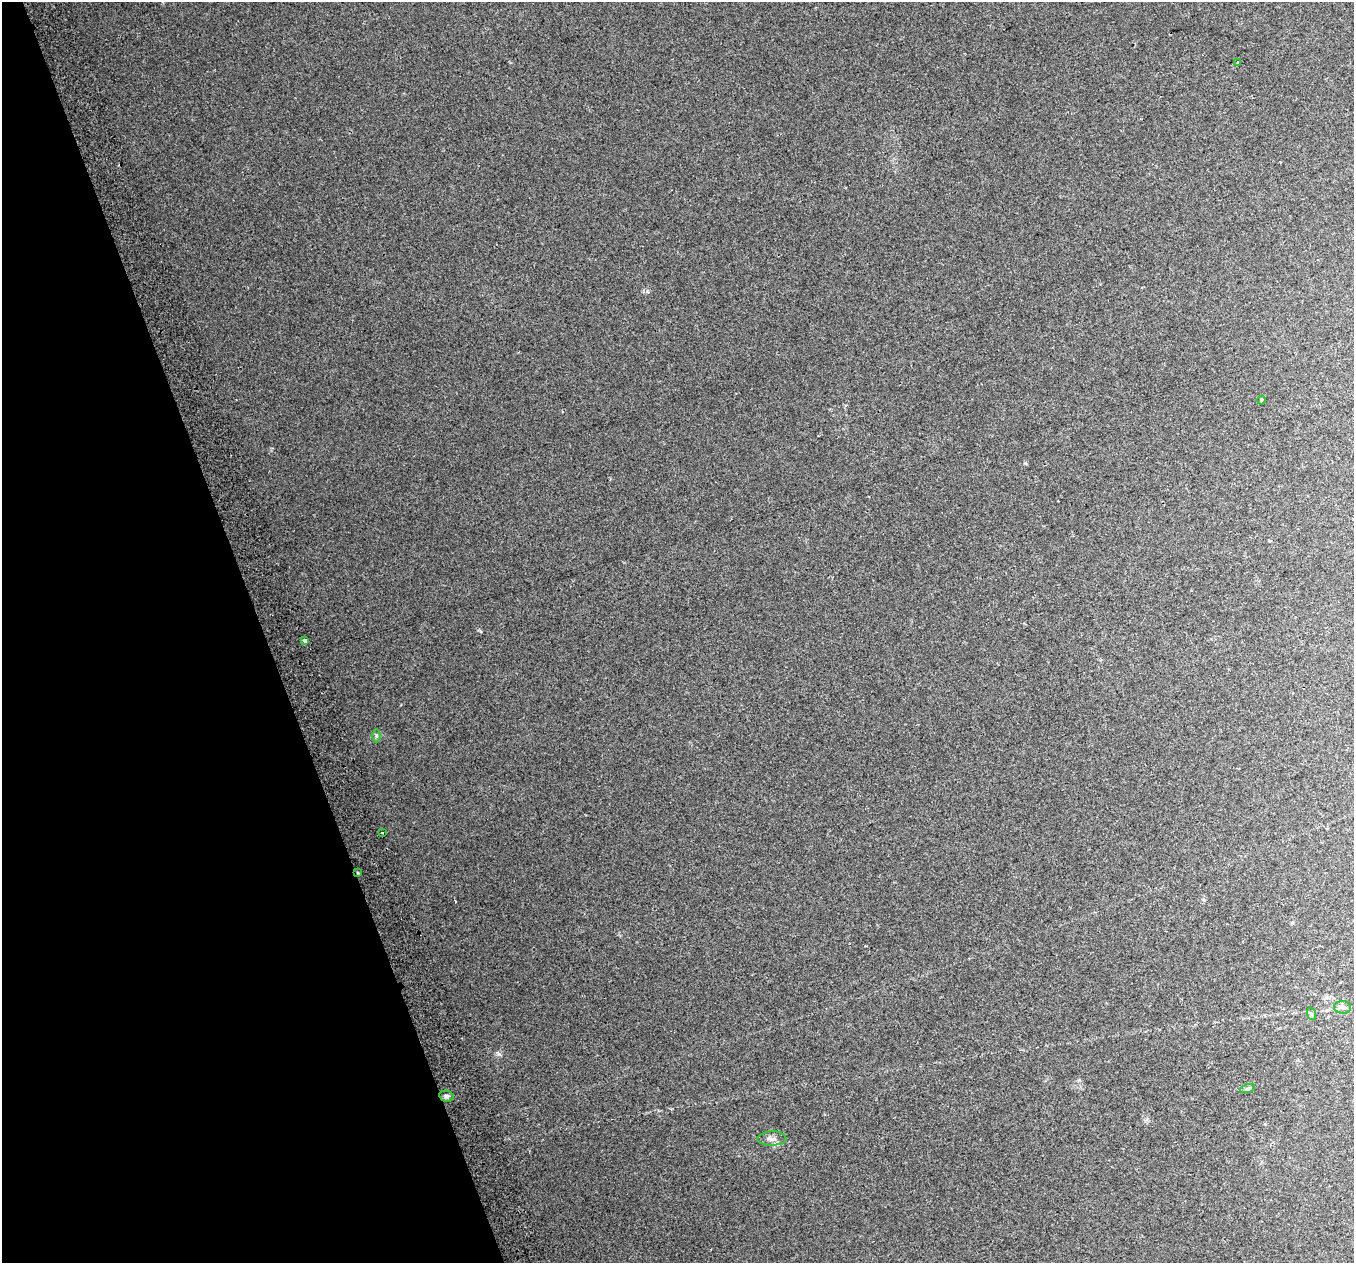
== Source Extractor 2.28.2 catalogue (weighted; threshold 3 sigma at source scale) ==
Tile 5 of 4 x 4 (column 1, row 2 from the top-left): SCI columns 43-1394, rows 2658-3918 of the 5491 x 5261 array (HDU 1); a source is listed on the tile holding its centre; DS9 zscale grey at full resolution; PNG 1356 x 1265 px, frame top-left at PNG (2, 2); each listed source drawn as its Kron ellipse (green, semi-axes under 4 px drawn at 4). Shown black and unused: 19% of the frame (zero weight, under 2 of 3 exposures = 3% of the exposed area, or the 3 px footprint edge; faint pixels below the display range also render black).
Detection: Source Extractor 2.28.2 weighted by HDU 2 'WHT'; one run over the whole footprint, this tile lists its part. Background 0.0669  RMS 0.013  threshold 0.0591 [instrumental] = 3 sigma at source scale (4.5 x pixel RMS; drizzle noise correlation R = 1.50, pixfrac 1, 0.0396/0.0396 arcsec/px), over >= 5 px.
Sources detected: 12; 1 inside a brighter listed object's ellipse — not listed separately; the other 11 listed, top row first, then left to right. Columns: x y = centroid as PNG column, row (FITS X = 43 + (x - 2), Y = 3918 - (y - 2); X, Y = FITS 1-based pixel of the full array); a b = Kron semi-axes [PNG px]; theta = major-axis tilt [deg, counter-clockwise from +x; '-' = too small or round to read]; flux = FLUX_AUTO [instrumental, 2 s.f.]
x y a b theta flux
1238 62 3 3 - 5.2
1262 400 4 2 - 1.9
305 640 4 3 - 6.1
376 736 6 4 89 2.2
382 833 3 2 - 1.1
358 873 4 2 - 1.4
1343 1007 8 6 -4 4.6
1312 1014 6 4 -70 2.2
1247 1089 7 3 19 2
446 1096 7 5 -14 2.8
772 1139 14 7 2 6
Overlapping masked pixels (flux is a lower limit): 1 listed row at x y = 358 873
Unlisted compact peaks at least as high as the median listed source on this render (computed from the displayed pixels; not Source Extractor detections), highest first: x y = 499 1054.